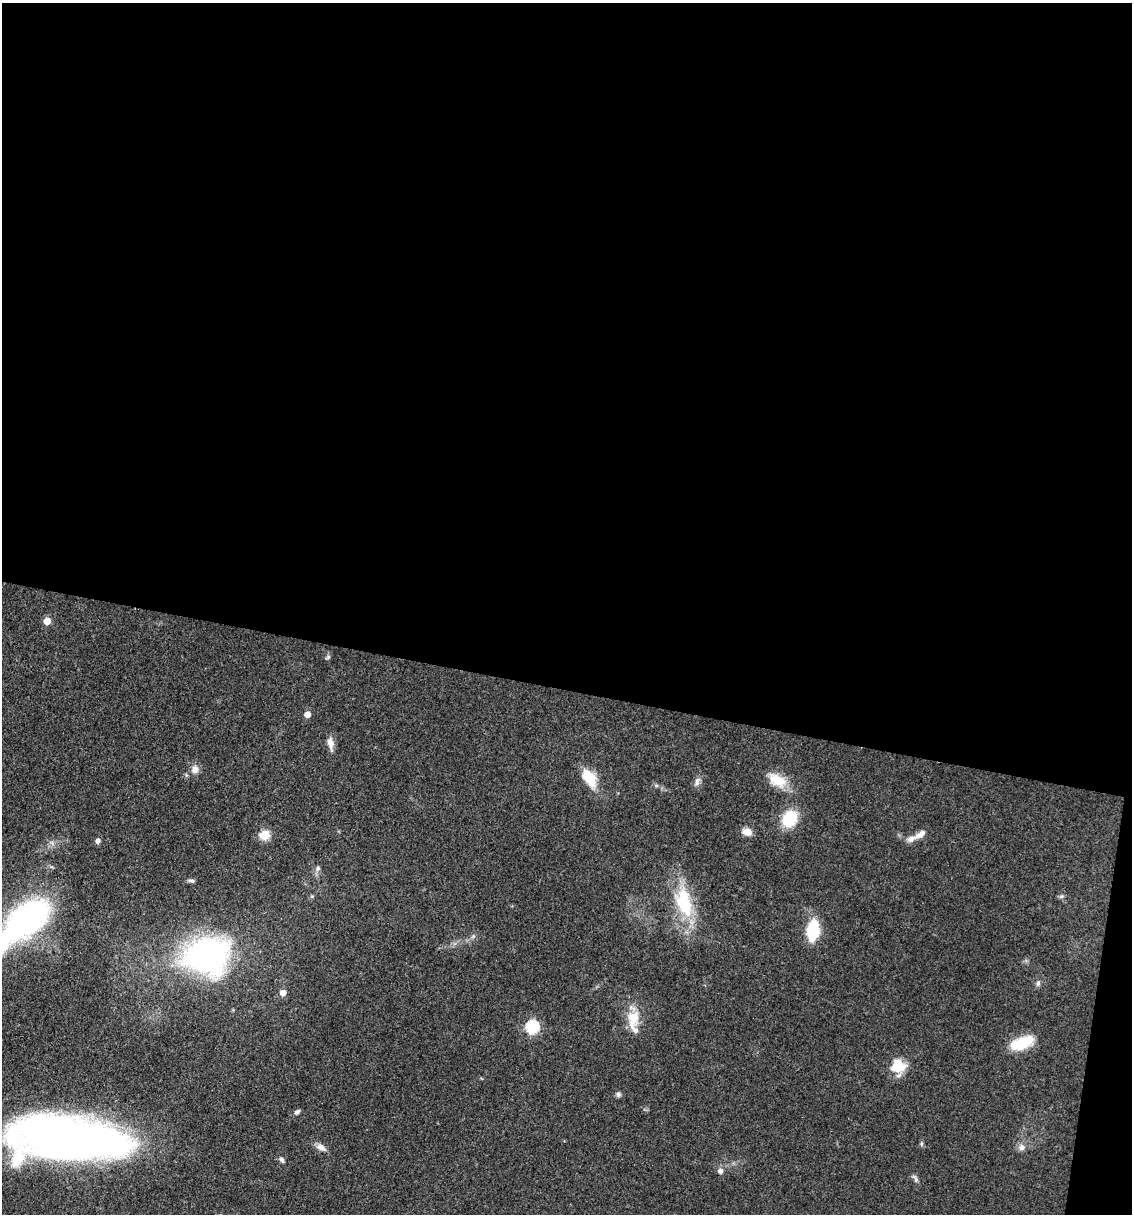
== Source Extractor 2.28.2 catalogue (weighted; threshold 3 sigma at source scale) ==
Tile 4 of 4 x 4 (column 4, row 1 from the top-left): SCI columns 3625-4754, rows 3637-4848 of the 4873 x 4848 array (HDU 1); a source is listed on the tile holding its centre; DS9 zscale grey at full resolution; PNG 1134 x 1216 px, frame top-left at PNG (2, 3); no overlay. Shown black and unused: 58% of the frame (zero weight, under 3 of 4 exposures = <1% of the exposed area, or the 3 px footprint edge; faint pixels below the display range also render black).
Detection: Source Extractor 2.28.2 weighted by HDU 2 'WHT'; one run over the whole footprint, this tile lists its part. Background 0.149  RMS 0.0071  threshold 0.032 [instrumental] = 3 sigma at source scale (4.5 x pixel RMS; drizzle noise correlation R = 1.50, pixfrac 1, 0.05/0.05 arcsec/px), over >= 5 px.
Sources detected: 40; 3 inside a brighter object's white glare — not listed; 2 inside a brighter listed object's ellipse — not listed separately; the other 35 listed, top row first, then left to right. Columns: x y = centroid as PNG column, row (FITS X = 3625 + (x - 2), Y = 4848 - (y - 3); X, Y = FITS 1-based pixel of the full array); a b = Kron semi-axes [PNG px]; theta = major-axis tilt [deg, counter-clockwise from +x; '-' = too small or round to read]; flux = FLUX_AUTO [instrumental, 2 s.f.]
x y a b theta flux
47 621 5 5 - 15
328 657 7 5 36 1.3
307 714 5 5 - 6.3
330 743 16 7 -82 5.6
195 769 10 9 - 4.7
589 778 26 15 -57 17
777 780 25 14 -27 16
697 782 12 6 81 3.1
789 819 15 13 58 28
747 832 11 8 -12 6.4
921 834 16 7 34 5.3
264 835 5 5 - 41
98 841 5 5 - 3.1
318 868 8 6 77 2
191 881 9 4 -5 1.5
312 896 6 4 17 0.96
1061 897 6 4 19 1.2
684 902 44 21 -74 43
30 917 33 24 41 170
813 930 17 9 84 39
206 956 37 30 4 220
1038 983 8 6 75 1.8
283 993 5 5 - 6.8
633 1017 21 16 -72 16
532 1027 6 6 - 96
1022 1043 25 11 20 28
898 1066 18 15 10 16
618 1094 7 6 - 1.8
297 1112 7 5 44 1.8
69 1138 87 32 -2 690
321 1147 14 7 -31 4.2
1022 1147 10 8 79 3.6
282 1160 8 5 -56 1.8
720 1171 6 5 - 3.5
916 1180 8 4 -89 1.6
Isophote crosses this tile's border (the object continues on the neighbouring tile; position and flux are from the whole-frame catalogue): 1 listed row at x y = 69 1138